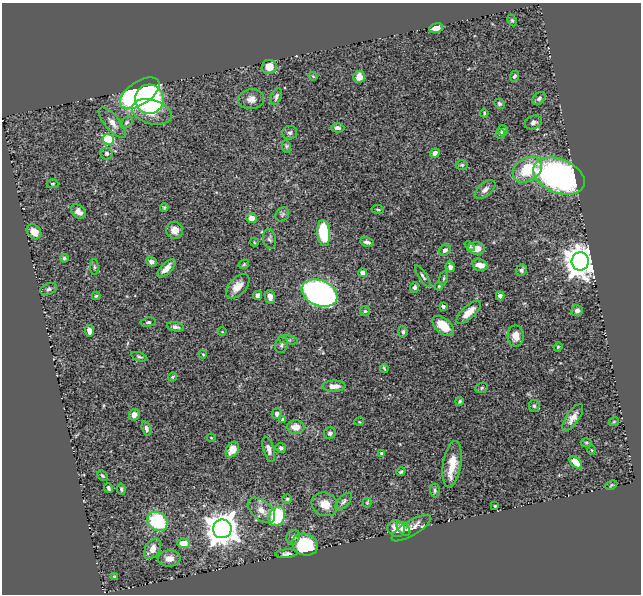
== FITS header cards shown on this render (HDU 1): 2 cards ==
NAXIS1  =                  639
NAXIS2  =                  592

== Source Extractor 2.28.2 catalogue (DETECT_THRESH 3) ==
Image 639 x 592 px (HDU 1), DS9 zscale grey, 1 PNG px = 1 image px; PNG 643 x 596 px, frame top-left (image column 1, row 592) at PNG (2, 3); each listed source drawn as its Kron ellipse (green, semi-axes under 4 px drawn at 4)
Background 0.366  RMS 0.017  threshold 0.0521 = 3 sigma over >= 5 px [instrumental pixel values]
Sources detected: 130; all 130 listed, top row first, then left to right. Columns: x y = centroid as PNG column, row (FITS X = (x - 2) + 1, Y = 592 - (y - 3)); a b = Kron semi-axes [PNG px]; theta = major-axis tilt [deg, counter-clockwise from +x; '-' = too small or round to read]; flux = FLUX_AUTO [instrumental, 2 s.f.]
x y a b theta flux
512 20 6 4 -62 1.7
436 28 7 5 12 7.2
269 67 7 7 - 13
313 76 4 3 - 1.1
514 76 6 4 65 1.9
359 77 6 5 - 8.6
140 93 22 11 34 260
276 97 9 5 70 3.2
539 98 7 5 42 3.1
149 99 14 14 - 280
251 99 13 10 7 8.4
499 104 5 5 - 2.2
152 112 20 12 -16 36
484 113 4 3 - 1.3
126 122 7 5 40 2
112 123 19 7 -50 9
533 123 9 6 20 4.4
337 128 7 4 0 3.1
503 130 5 5 - 2.3
290 133 7 6 - 3.1
500 134 5 4 - 2.1
108 139 5 5 - 100
286 146 6 4 -77 1.7
107 153 6 6 - 3.1
435 153 5 4 - 4.3
462 165 6 5 - 1.8
527 169 16 11 34 44
559 176 27 17 -22 330
53 184 6 4 2 1.4
485 189 12 6 40 5.4
164 207 4 4 - 1.3
378 209 6 3 -9 1.3
78 212 8 6 -43 5.6
282 214 8 6 48 2.9
252 218 5 5 - 10
175 230 9 8 - 8.9
34 232 8 6 -49 10
324 233 13 6 -85 72
269 239 10 6 -78 3.3
254 242 4 3 - 0.9
367 242 7 4 -12 4.2
470 246 6 3 -40 2.3
476 248 8 6 -1 11
445 250 6 5 - 4
64 258 4 3 - 2.2
580 261 9 8 - 2100
151 262 5 4 - 3.9
244 264 5 3 - 1.3
480 265 8 5 -13 9.7
94 267 8 3 -89 1.6
450 267 5 4 - 4.3
166 268 11 5 46 9.9
521 270 6 5 - 2.9
362 273 4 4 - 7.1
423 276 12 4 -57 3
443 278 7 3 81 1.6
238 286 15 8 47 13
439 286 4 3 - 1
414 287 5 4 - 3.4
48 289 8 5 23 3.5
320 293 18 12 -22 580
258 295 5 4 - 4
96 296 4 4 - 1.7
500 296 4 4 - 5.7
270 297 7 5 -82 6.5
443 306 3 3 - 3.2
365 311 5 5 - 1.9
577 311 6 5 - 3.8
469 312 15 6 42 13
148 322 7 4 6 2.2
443 326 13 7 -41 21
175 327 9 4 -11 3.8
89 331 6 4 -85 7.5
222 332 4 3 - 0.9
403 332 6 4 -82 2.4
516 336 10 8 -90 11
288 340 10 3 -10 1.8
282 345 8 6 74 3
558 347 4 4 - 1.2
203 354 4 3 - 1.1
139 357 8 4 -18 2.1
384 368 4 2 - 1.2
173 377 4 3 - 1.5
334 386 12 5 0 7.9
482 388 6 5 - 2
460 401 4 3 - 1.6
534 406 6 5 - 2
277 414 5 5 - 3.3
134 415 6 5 - 7.4
573 417 16 6 56 8.4
283 420 4 4 - 2.3
359 422 5 3 - 0.95
614 422 5 4 - 1.3
296 427 9 6 -1 13
147 428 7 4 -75 3.2
330 433 6 6 - 2.8
211 438 4 4 - 1.1
586 442 5 3 - 1.4
281 448 5 5 - 2.5
269 449 13 5 -73 5.1
232 450 8 6 59 13
592 450 5 3 - 0.87
381 453 4 3 - 1.2
576 462 8 4 -45 13
452 464 23 9 81 21
401 472 4 3 - 1.8
102 476 6 3 -45 1.5
611 485 6 4 26 1.6
108 488 4 3 - 2.6
121 489 6 4 -82 1.8
435 490 7 5 -88 2.2
287 499 4 4 - 1.6
343 501 11 5 48 3.4
367 503 5 3 - 1.4
325 504 13 11 -27 15
495 506 3 3 - 1.1
261 510 16 9 -40 12
277 516 10 8 65 79
158 521 11 9 -41 86
411 528 22 7 31 12
222 529 9 9 - 2300
396 529 9 8 - 11
404 529 8 5 -43 3.2
293 537 7 6 - 4.3
184 543 6 5 - 18
305 544 13 10 -22 66
153 549 11 7 59 13
287 554 11 4 4 4.5
169 558 11 8 2 12
115 576 3 3 - 1.4